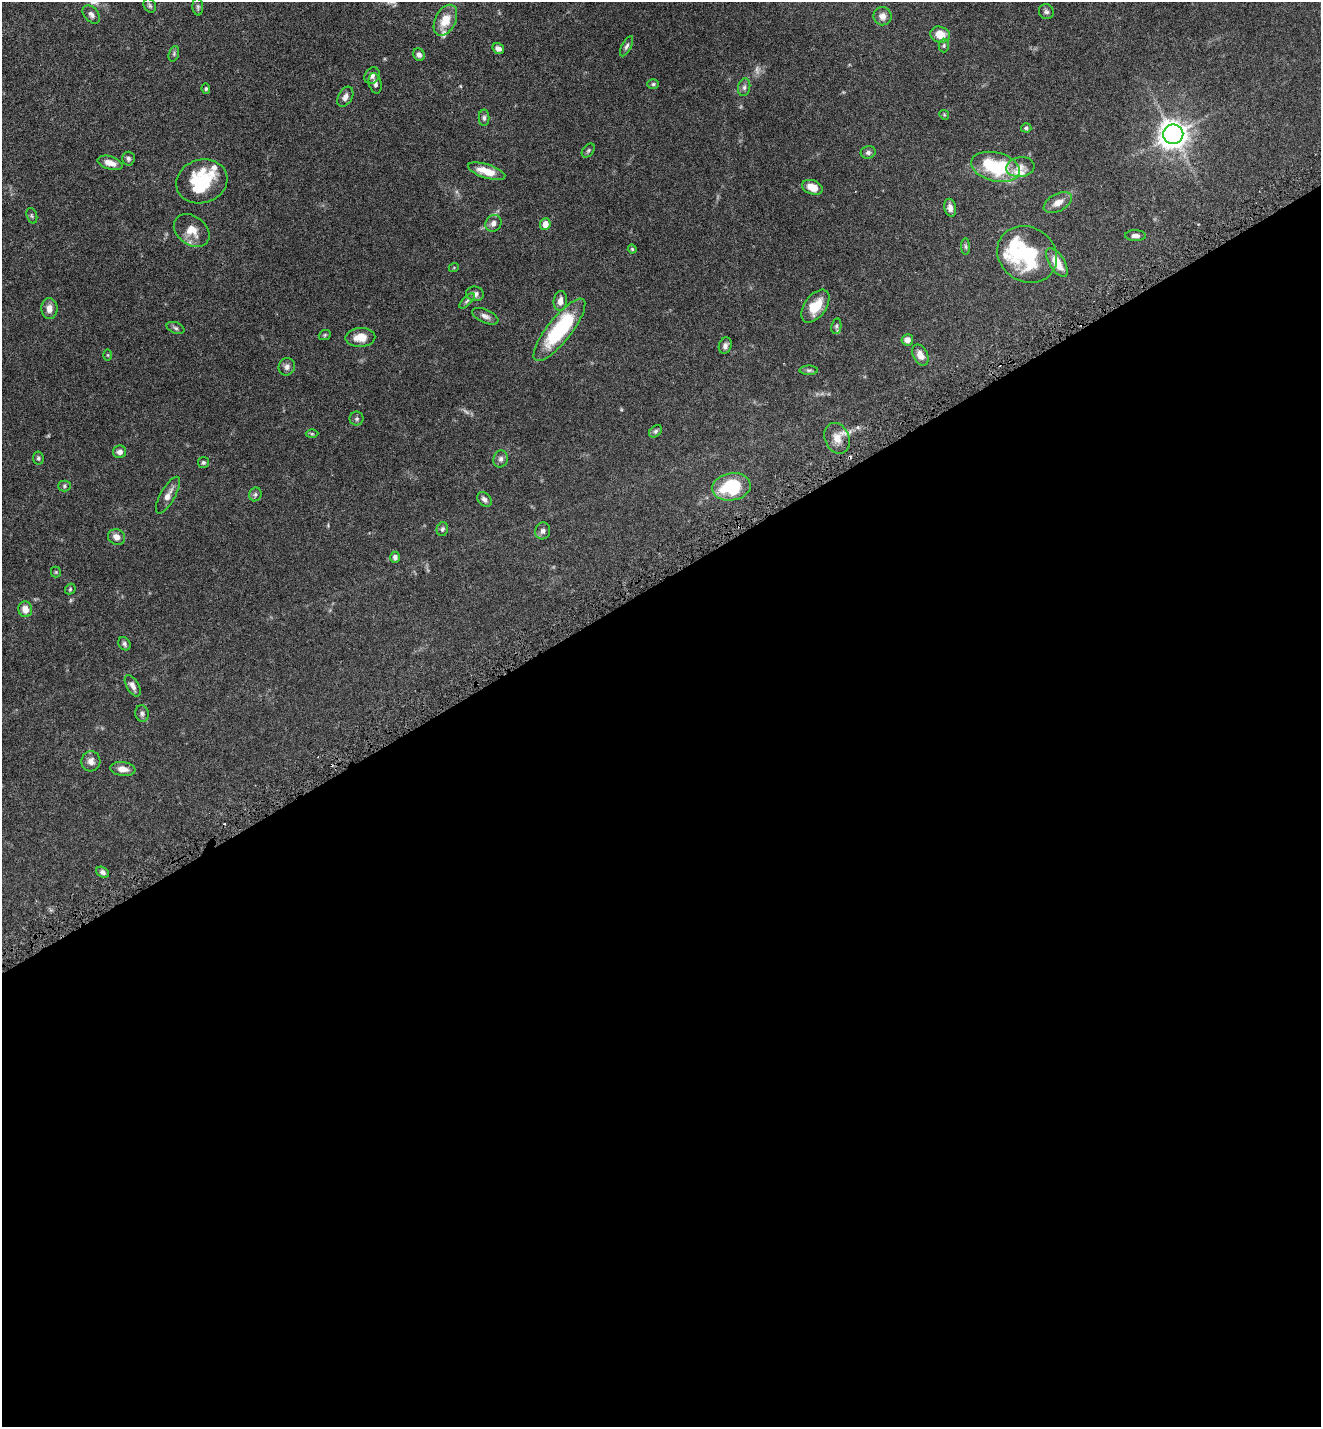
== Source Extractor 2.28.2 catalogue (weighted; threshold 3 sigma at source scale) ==
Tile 15 of 4 x 4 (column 3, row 4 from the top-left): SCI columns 2834-4152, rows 64-1488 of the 5808 x 5823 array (HDU 1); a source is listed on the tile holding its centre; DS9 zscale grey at full resolution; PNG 1323 x 1429 px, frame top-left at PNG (2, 2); each listed source drawn as its Kron ellipse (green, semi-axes under 4 px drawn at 4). Shown black and unused: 59% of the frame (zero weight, under 5 of 9 exposures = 4% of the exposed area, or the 3 px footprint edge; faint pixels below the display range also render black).
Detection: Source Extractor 2.28.2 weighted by HDU 2 'WHT'; one run over the whole footprint, this tile lists its part. Background 0.0708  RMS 0.0023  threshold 0.00954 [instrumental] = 3 sigma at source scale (4.09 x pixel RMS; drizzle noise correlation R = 1.36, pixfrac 0.8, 0.05/0.05 arcsec/px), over >= 5 px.
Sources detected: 97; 3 too faint to see at this stretch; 2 inside a brighter object's white glare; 2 cosmic-ray / hot-pixel residue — neither listed nor drawn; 4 inside a brighter listed object's ellipse — not listed separately; the other 86 listed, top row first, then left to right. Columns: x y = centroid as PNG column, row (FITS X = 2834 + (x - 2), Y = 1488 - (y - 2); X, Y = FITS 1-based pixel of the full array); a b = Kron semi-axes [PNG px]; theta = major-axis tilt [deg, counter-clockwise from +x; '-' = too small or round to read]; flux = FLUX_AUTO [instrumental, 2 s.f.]
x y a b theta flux
150 6 7 5 -59 0.4
198 7 9 5 -87 0.44
1046 12 8 7 - 0.54
91 14 10 7 -48 0.81
882 16 9 9 - 1.3
445 20 16 10 63 3.8
940 35 10 8 -19 3
627 46 11 4 63 0.54
944 46 7 5 88 0.37
498 49 6 5 - 0.86
174 54 8 5 72 0.36
419 55 6 5 - 0.61
372 76 9 7 55 0.75
375 83 10 6 -76 0.66
653 84 6 5 - 0.3
744 87 9 6 79 0.6
206 89 5 4 - 0.28
345 97 11 7 60 1.1
944 115 5 4 - 0.23
484 118 8 5 89 0.47
1026 128 5 4 - 0.36
1173 134 10 9 - 200
588 150 8 5 49 0.37
868 152 7 6 - 0.61
128 159 7 6 - 0.48
110 163 13 6 -16 1.8
995 167 25 14 -14 13
1020 167 14 10 8 1.5
487 171 19 7 -17 3.4
202 181 26 21 17 9.8
812 187 10 7 -19 2.7
1058 203 15 8 28 1.7
950 208 9 5 -78 1.1
32 216 8 5 -72 0.35
493 223 8 7 - 1
545 224 6 5 - 1.9
192 230 19 14 -37 3.1
1135 236 10 5 0 0.8
966 246 8 4 -89 0.35
632 249 4 4 - 0.22
1027 254 31 27 -35 16
1057 262 16 7 -58 3.9
454 267 5 3 - 0.17
475 294 9 7 -14 0.77
467 301 10 4 45 0.46
560 301 10 6 84 1.4
815 306 19 10 54 3.9
49 309 10 8 -90 1.5
485 316 14 6 -24 0.9
836 326 8 5 80 0.37
175 328 9 5 -19 0.5
559 330 38 12 51 17
325 335 6 4 23 0.27
360 337 15 9 2 2.7
907 340 6 5 - 1.1
725 346 8 6 72 0.7
108 355 5 3 - 0.19
920 355 11 7 -63 1.7
287 367 9 8 - 0.82
809 370 9 4 1 0.41
357 419 7 7 - 0.44
655 431 7 5 41 0.41
312 434 6 4 -1 0.28
837 438 16 12 -67 2.4
120 452 6 6 - 0.9
38 458 6 5 - 0.36
501 459 9 7 74 0.72
203 463 5 5 - 0.37
64 486 6 5 - 0.37
732 487 19 13 10 11
255 494 7 6 - 0.45
168 495 21 7 60 1.5
484 499 8 6 -46 0.72
442 529 7 5 76 0.44
543 531 8 7 - 0.69
116 537 9 7 -24 1.4
395 557 5 5 - 0.66
56 572 5 5 - 0.24
70 589 6 4 48 0.27
25 609 8 7 - 1.8
124 644 7 5 -53 0.46
133 686 12 6 -60 1
142 714 8 7 - 0.56
91 761 10 9 - 1.2
123 769 13 7 -6 1.5
103 872 7 5 -29 0.62